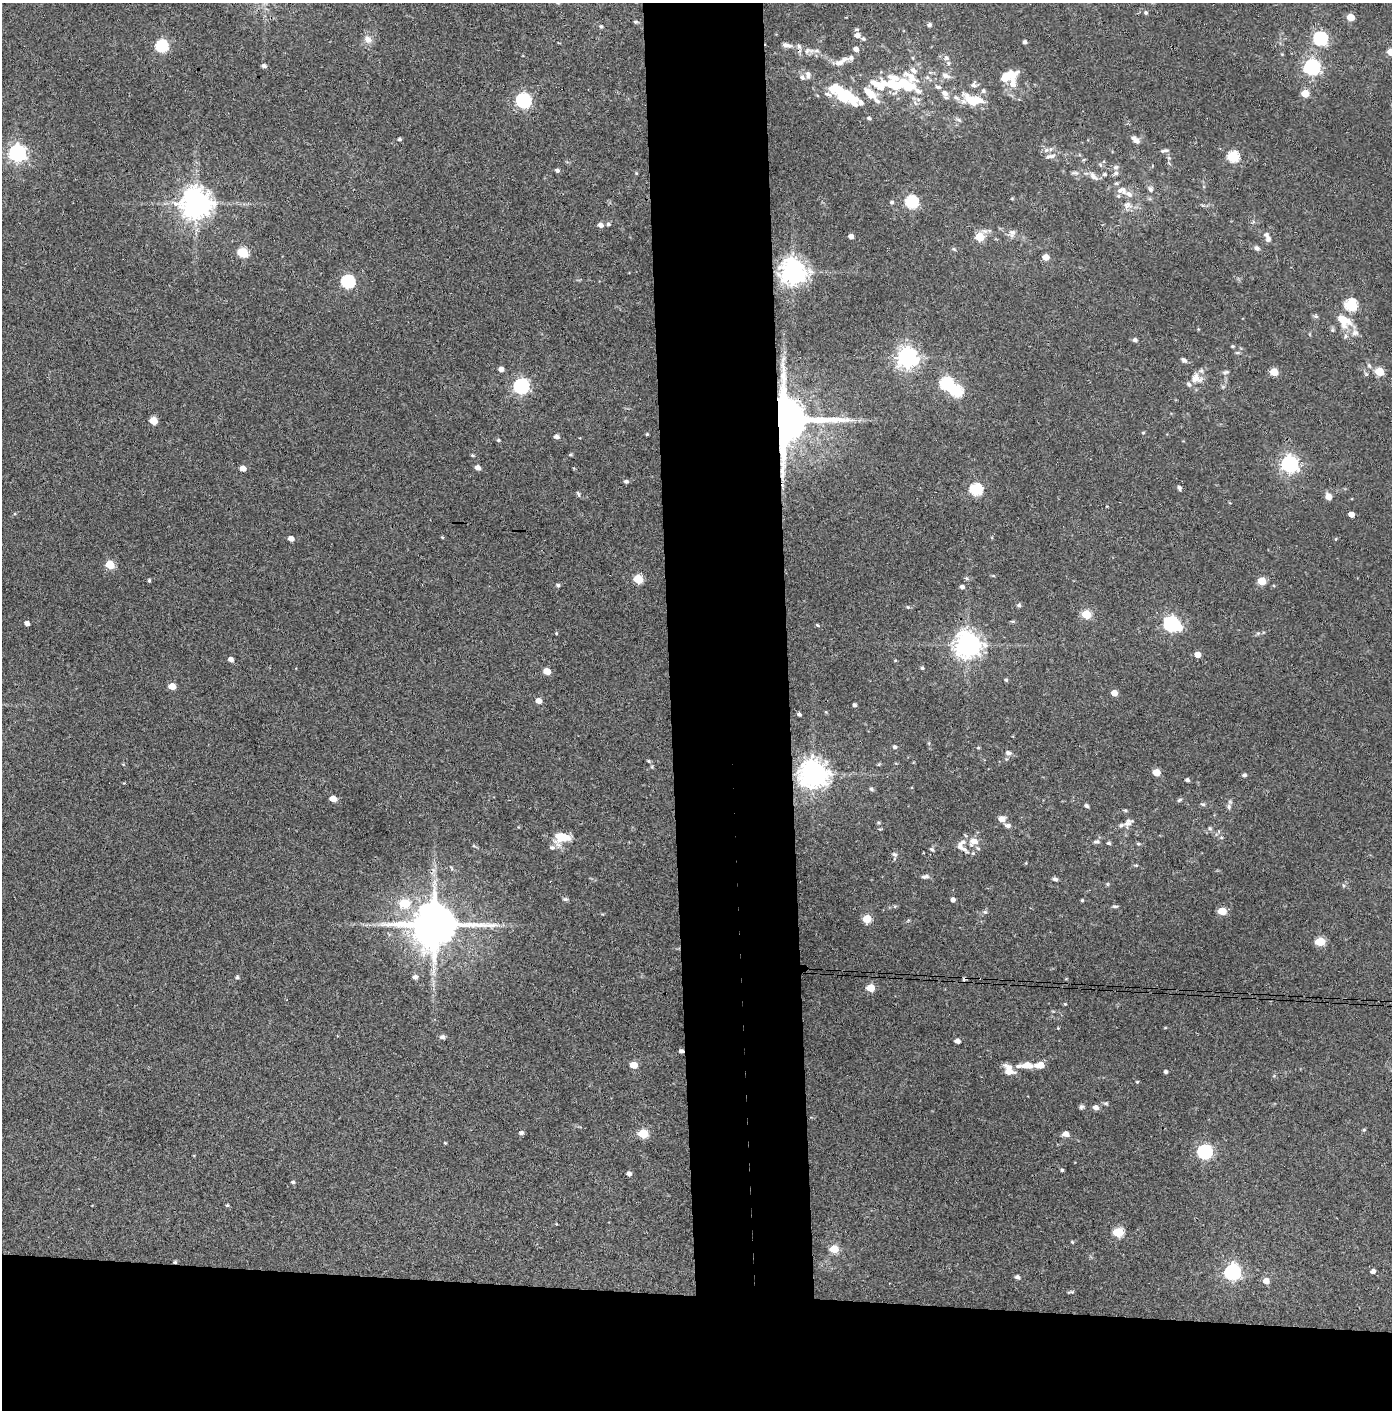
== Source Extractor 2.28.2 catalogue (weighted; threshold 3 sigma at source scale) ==
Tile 8 of 3 x 3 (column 2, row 3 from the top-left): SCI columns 1463-2852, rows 5-1412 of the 4314 x 4236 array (HDU 1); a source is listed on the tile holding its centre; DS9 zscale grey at full resolution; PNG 1394 x 1412 px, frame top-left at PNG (2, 3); no overlay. Shown black and unused: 16% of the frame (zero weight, under 3 of 4 exposures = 6% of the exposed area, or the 3 px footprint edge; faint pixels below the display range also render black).
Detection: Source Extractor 2.28.2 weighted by HDU 2 'WHT'; one run over the whole footprint, this tile lists its part. Background 0.0904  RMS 0.0064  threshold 0.0289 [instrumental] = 3 sigma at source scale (4.5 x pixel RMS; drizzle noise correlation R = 1.50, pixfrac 1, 0.05/0.05 arcsec/px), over >= 5 px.
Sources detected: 239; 4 inside a brighter object's white glare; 1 cosmic-ray / hot-pixel residue — not listed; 20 inside a brighter listed object's ellipse — not listed separately; the other 214 listed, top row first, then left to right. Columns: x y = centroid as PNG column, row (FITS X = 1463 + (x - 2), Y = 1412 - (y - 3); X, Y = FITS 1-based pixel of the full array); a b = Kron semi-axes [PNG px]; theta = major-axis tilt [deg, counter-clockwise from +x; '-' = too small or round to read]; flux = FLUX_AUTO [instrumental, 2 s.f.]
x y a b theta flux
557 3 5 4 - 0.67
1146 13 5 5 - 1.2
1351 17 5 5 - 10
635 22 6 4 -20 0.89
929 25 5 4 - 1.7
601 26 5 4 - 0.89
857 29 5 3 - 0.84
857 35 7 5 6 3
1320 38 7 6 - 97
368 39 12 9 -50 4.3
863 39 6 5 - 1.2
1025 42 4 4 - 1.7
787 45 15 6 -10 3.1
162 46 6 6 - 78
856 49 6 5 - 2.7
807 50 10 6 64 2.4
816 51 9 4 -7 1.7
1391 52 5 5 - 16
946 58 8 7 - 2.5
841 62 25 7 25 5.3
264 66 5 4 - 1.9
1312 67 7 6 - 180
808 75 11 6 -82 2.3
946 75 13 7 -21 3.6
1008 76 20 9 24 12
911 77 57 16 -62 22
1013 83 13 8 83 6.8
894 85 28 9 -13 23
974 85 8 7 - 2.2
983 91 7 6 - 1.5
842 93 20 11 -43 37
869 93 16 8 -42 11
945 93 9 7 -46 3.6
1305 93 5 5 - 13
828 94 12 6 -22 2.6
524 100 7 6 - 140
973 100 22 10 -12 22
861 103 13 6 -43 3.4
869 118 5 4 - 1.1
959 120 9 4 -35 1.3
399 139 4 4 - 1.1
1136 141 8 8 - 2.4
1046 150 7 6 - 1.9
1164 151 11 4 9 1.6
17 153 7 7 - 250
1050 156 16 5 12 2.7
1233 156 6 5 - 55
1116 167 7 6 - 1.7
557 170 5 4 - 1.6
636 173 4 3 - 0.6
1075 173 11 4 -5 1.6
1105 174 5 4 - 1.2
1093 176 15 8 -46 3.6
1151 189 8 6 -67 2
1122 190 16 11 -10 5.7
892 202 5 5 - 1.4
911 202 6 6 - 79
196 204 9 9 - 1100
1127 205 12 10 -11 4.4
608 224 5 4 - 1.3
600 225 6 5 - 2.8
1012 233 11 8 77 3
851 236 4 4 - 3
980 237 5 5 - 25
1267 237 14 7 -69 2.7
1257 248 6 5 - 2.1
954 249 6 4 -44 0.82
243 253 6 5 - 34
1046 257 5 5 - 6
793 272 8 8 - 740
348 282 6 6 - 91
1351 305 6 6 - 66
1316 316 6 5 - 1.1
1343 320 20 13 -45 15
1135 340 5 4 - 1.8
1233 346 5 4 - 0.68
907 357 7 7 - 430
1184 360 8 5 -34 1.5
501 369 5 4 - 3.3
1379 371 5 5 - 21
1226 372 9 5 6 1.4
1274 372 5 5 - 16
1196 378 16 13 -34 7.2
946 383 6 6 - 79
521 386 7 6 - 160
783 420 12 12 - 4400
153 421 5 5 - 13
1143 433 5 3 - 0.63
647 434 3 3 - 0.77
557 437 5 4 - 2.4
498 440 4 4 - 0.88
472 455 5 4 - 0.79
570 455 6 3 1 0.75
1289 464 7 7 - 230
243 468 5 4 - 5.3
478 468 5 4 - 3.6
626 481 6 5 - 1.3
1179 488 6 5 - 1.4
976 489 6 6 - 64
578 494 8 3 -63 0.91
1328 496 6 5 - 5.7
15 514 5 3 - 0.57
1351 514 5 4 - 5.3
442 537 4 4 - 0.65
291 538 5 4 - 4.2
1336 539 4 4 - 0.65
110 565 5 5 - 21
638 579 6 5 - 25
149 580 4 3 - 0.95
1262 581 5 5 - 19
558 585 5 4 - 1.2
962 587 5 4 - 1.8
1019 605 5 5 - 1.5
908 607 4 4 - 0.7
1086 614 5 5 - 25
1013 621 6 4 -5 0.82
27 623 4 4 - 2.9
1172 624 8 6 -24 170
817 625 5 4 - 0.71
556 633 4 3 - 0.58
1258 633 6 4 42 1
967 645 8 8 - 740
1198 654 5 4 - 6.3
231 659 5 4 - 3.1
895 660 4 3 - 0.55
922 668 4 3 - 1.1
547 671 5 4 - 9.2
1006 680 4 4 - 0.96
172 686 5 4 - 9.2
1114 693 5 4 - 6.3
539 701 5 4 - 5.3
854 705 3 3 - 1.5
799 714 5 4 - 1.1
894 747 5 5 - 1.3
978 748 4 4 - 0.7
1008 753 9 7 -31 2.2
649 761 6 4 -87 0.76
879 764 5 3 - 0.66
1156 772 5 5 - 13
813 774 9 8 - 890
1244 775 5 4 - 1.5
1187 780 4 3 - 1.6
871 789 5 5 - 1.1
333 799 5 4 - 7.6
1179 800 6 4 19 1
1203 804 7 4 -25 1
1086 806 6 4 -45 1.1
1229 807 8 6 -89 1.7
1125 810 5 4 - 0.85
1002 819 7 6 - 4.7
879 823 5 3 - 0.71
1128 823 16 10 46 4.4
1008 825 8 5 -10 2.1
1210 828 6 5 - 1.1
561 837 18 12 4 14
1221 837 5 3 - 0.71
973 841 12 9 16 6.6
1096 842 8 5 2 1.4
1109 843 4 4 - 1.1
474 846 6 4 -18 0.84
960 846 18 9 -42 5.7
932 849 6 4 -21 1
894 854 7 5 -30 1.5
1136 865 5 4 - 0.66
451 868 6 4 -70 0.78
925 877 9 5 2 2.1
1055 879 6 5 - 1.6
565 899 7 4 -7 1.3
953 900 4 4 - 2.4
1082 900 3 3 - 0.78
404 903 6 5 - 27
1115 906 7 4 -11 1.1
1222 911 5 5 - 19
985 912 7 5 0 1.3
867 919 5 5 - 22
434 925 14 11 -2 3300
1320 942 6 5 - 26
237 977 5 4 - 1.3
415 977 5 5 - 2.5
870 988 5 5 - 14
1065 1004 4 4 - 0.58
1058 1028 3 3 - 0.47
1165 1028 5 3 - 0.49
442 1037 6 5 - 2.3
957 1041 4 4 - 3.2
681 1051 4 4 - 1.6
633 1065 5 5 - 10
1027 1065 12 7 -7 6.2
1040 1065 7 5 3 9
1009 1070 12 8 -52 8.2
1166 1072 4 4 - 1.6
1137 1082 4 4 - 0.61
1106 1103 7 5 -7 1
1081 1107 6 5 - 1.3
1096 1107 7 6 - 2.4
1364 1130 5 4 - 0.84
521 1133 5 4 - 2
643 1134 6 5 - 31
1066 1134 7 5 -2 4
445 1143 3 3 - 0.67
1205 1152 7 6 - 130
1062 1170 4 3 - 1.1
629 1174 5 4 - 2.3
293 1182 4 3 - 1.2
227 1205 4 4 - 0.98
1118 1232 6 5 - 39
1072 1242 5 3 - 0.59
834 1249 5 5 - 24
175 1262 4 4 - 0.99
1373 1271 5 4 - 2.5
1232 1272 7 6 - 200
1017 1277 4 4 - 2
1266 1281 5 5 - 5.3
1071 1292 10 3 11 0.91
Overlapping masked pixels (flux is a lower limit): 3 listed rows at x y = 783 420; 681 1051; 175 1262
Isophote crosses this tile's border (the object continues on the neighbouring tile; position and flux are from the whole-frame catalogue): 2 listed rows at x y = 557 3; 1391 52